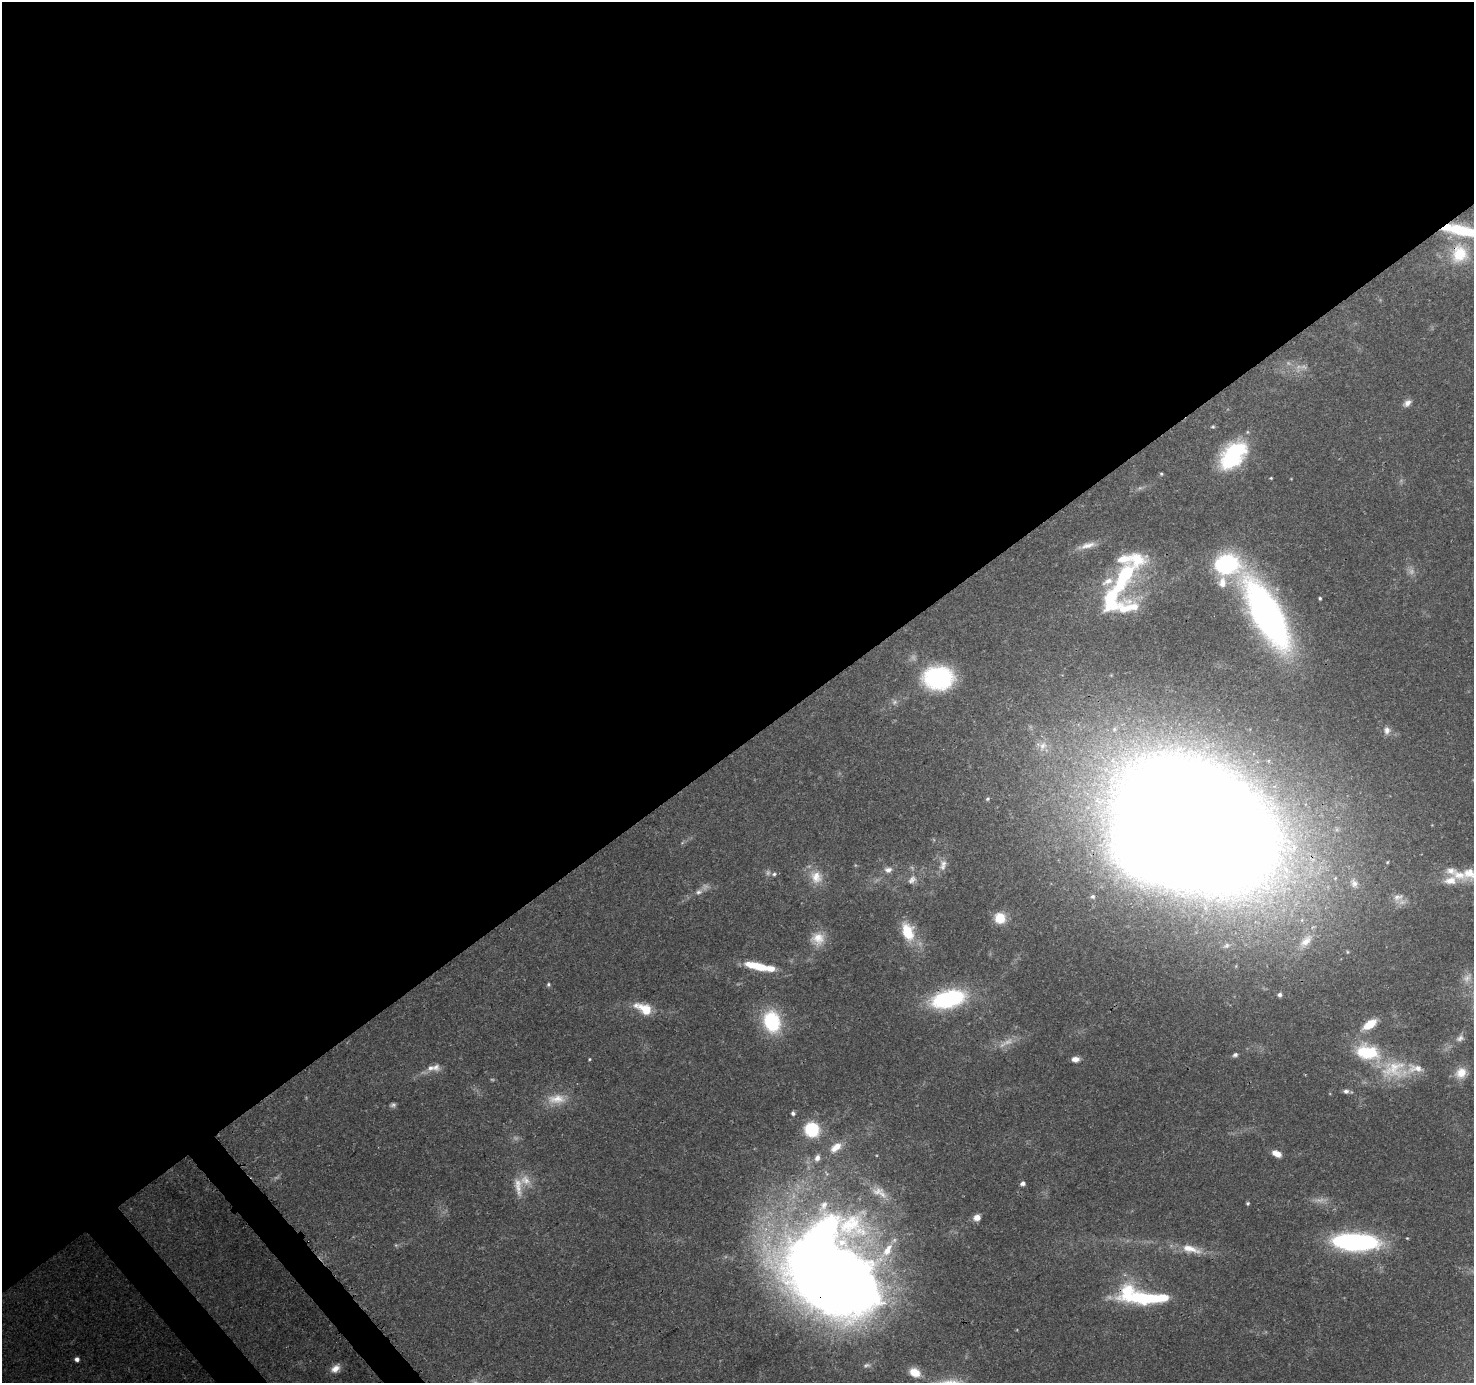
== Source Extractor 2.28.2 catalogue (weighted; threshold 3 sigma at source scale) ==
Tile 2 of 4 x 4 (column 2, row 1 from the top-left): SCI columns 1567-3038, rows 4356-5736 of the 6088 x 6013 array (HDU 1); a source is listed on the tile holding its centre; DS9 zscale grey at full resolution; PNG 1476 x 1385 px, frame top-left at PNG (2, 2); no overlay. Shown black and unused: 55% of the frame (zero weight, under 3 of 4 exposures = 8% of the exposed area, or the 3 px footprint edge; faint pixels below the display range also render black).
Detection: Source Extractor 2.28.2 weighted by HDU 2 'WHT'; one run over the whole footprint, this tile lists its part. Background 0.0917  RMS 0.0036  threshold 0.0164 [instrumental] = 3 sigma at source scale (4.5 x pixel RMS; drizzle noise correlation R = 1.50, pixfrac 1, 0.0396/0.0396 arcsec/px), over >= 5 px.
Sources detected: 101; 13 too faint to see at this stretch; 3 inside a brighter object's white glare — not listed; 14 inside a brighter listed object's ellipse — not listed separately; the other 71 listed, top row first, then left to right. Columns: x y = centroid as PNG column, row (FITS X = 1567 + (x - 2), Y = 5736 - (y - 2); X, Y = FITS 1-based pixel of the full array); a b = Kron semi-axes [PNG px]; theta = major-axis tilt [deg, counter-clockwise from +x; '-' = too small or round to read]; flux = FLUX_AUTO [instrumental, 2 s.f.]
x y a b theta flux
1464 231 40 12 -12 25
1459 254 27 24 79 18
1407 403 11 7 34 2
1213 427 6 5 - 0.59
1233 456 35 21 50 35
1161 474 5 4 - 0.52
1271 478 3 3 - 0.35
1088 545 24 8 13 4.3
1227 564 27 24 48 47
1124 577 55 21 63 35
1320 598 3 3 - 0.57
1134 607 20 13 -59 7.2
1267 614 55 20 -61 220
938 678 30 23 -1 45
1114 729 10 8 75 2.1
1387 730 11 9 88 2.2
1043 746 15 10 59 3.5
987 799 6 5 - 0.68
1196 824 98 65 -32 2500
1387 862 4 3 - 0.39
943 865 17 10 79 3.4
888 870 11 8 -2 2.1
1470 873 22 19 -13 8.2
774 874 6 5 - 0.83
816 877 19 17 -62 6.8
912 880 14 9 44 2.7
1354 883 15 10 -64 2.8
699 892 11 8 25 2
1092 897 8 7 - 1.3
1398 897 16 12 25 3.7
1000 918 12 11 - 8.3
907 932 21 13 -71 12
818 939 18 17 - 6.7
1306 941 24 12 47 6
752 965 17 9 -12 7.1
770 968 15 8 -13 4.7
548 984 5 5 - 0.65
1280 995 4 4 - 1.3
948 999 35 17 13 46
645 1009 18 12 -30 8
772 1022 17 13 -75 34
1370 1024 17 8 34 7.9
1460 1038 12 8 31 2
1367 1052 32 19 -15 21
1235 1055 7 6 - 1
589 1059 3 3 - 0.37
1075 1059 9 6 1 2.2
436 1067 11 10 - 2.5
1394 1070 43 27 0 19
1461 1073 16 13 54 5.7
1346 1091 8 6 -1 1.3
557 1099 28 14 1 8
393 1105 7 6 - 0.97
793 1113 5 5 - 0.98
812 1129 18 16 -41 16
836 1147 17 10 39 5.5
1277 1154 10 6 -25 3.5
817 1158 9 6 71 2.1
525 1180 18 15 -38 6
1023 1183 6 5 - 1.2
878 1191 19 12 9 5.3
1248 1203 5 4 - 0.54
977 1217 8 7 - 2.6
1355 1242 44 16 -2 73
1190 1249 30 11 -16 7.7
828 1276 96 71 -18 680
1143 1297 59 17 -8 43
77 1359 5 5 - 1.6
866 1365 11 6 8 1.3
335 1368 12 8 38 3.2
915 1372 12 9 -29 6.1
Overlapping masked pixels (flux is a lower limit): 6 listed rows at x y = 1464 231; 1459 254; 1196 824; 948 999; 828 1276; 1143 1297
Isophote crosses this tile's border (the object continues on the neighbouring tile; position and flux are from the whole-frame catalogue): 2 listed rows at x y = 1464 231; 1470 873